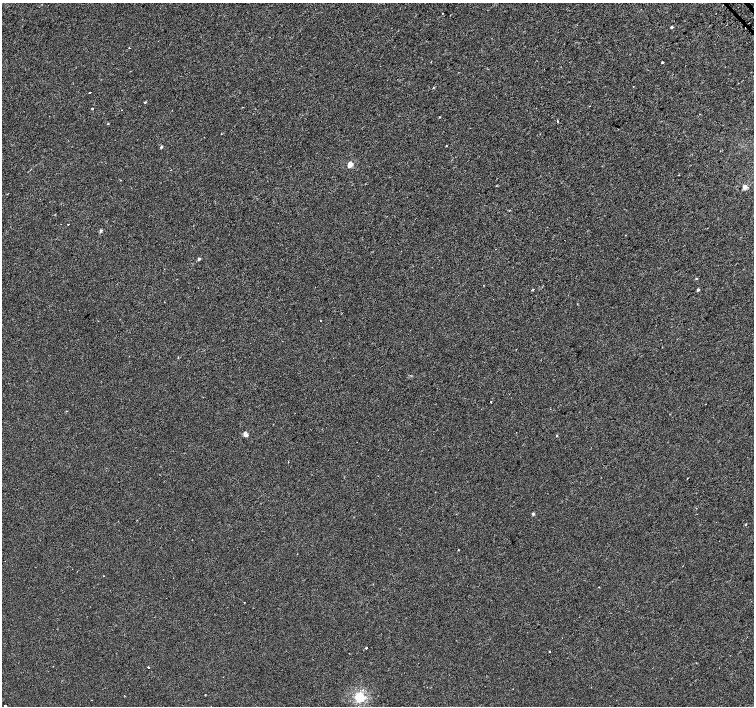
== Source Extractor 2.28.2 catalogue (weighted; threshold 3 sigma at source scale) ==
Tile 10 of 4 x 4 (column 2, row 3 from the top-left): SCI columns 1533-3036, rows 1639-3045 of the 6063 x 6024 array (HDU 1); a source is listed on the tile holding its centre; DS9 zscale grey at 2 x 2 block average (1 PNG px = mean of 2 x 2 image px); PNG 756 x 708 px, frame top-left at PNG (2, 3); no overlay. Shown black and unused: <1% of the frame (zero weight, under 2 of 3 exposures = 2% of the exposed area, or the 3 px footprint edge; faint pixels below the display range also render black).
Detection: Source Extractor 2.28.2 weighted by HDU 2 'WHT'; one run over the whole footprint, this tile lists its part. Background -9.48e-05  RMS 0.003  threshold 0.0133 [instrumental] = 3 sigma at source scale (4.5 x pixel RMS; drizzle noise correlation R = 1.50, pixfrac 1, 0.0396/0.0396 arcsec/px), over >= 5 px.
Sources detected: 39; all 39 listed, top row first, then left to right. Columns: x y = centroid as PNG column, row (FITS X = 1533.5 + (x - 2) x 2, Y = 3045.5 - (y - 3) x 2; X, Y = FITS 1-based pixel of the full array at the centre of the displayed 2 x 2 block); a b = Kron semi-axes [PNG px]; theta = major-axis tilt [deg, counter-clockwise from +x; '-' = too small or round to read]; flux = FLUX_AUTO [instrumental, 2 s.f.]
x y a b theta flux
442 13 2 2 - 0.35
672 27 2 2 - 1.7
129 48 2 2 - 0.44
662 62 2 2 - 1.5
633 86 2 2 - 1.3
433 88 3 2 - 0.5
90 92 2 2 - 0.72
145 102 2 2 - 1.2
92 108 2 2 - 0.83
122 110 2 2 - 0.43
557 121 3 2 - 0.84
108 124 2 2 - 0.57
446 146 2 2 - 0.38
161 147 2 2 - 2
350 165 3 2 - 15
745 187 2 2 - 9
68 224 2 2 - 0.65
101 231 4 3 - 0.94
199 259 2 2 - 1.8
696 279 3 2 - 0.47
533 289 2 2 - 0.46
698 290 2 2 - 1.6
320 321 2 2 - 0.38
178 358 2 2 - 0.34
490 402 2 2 - 0.57
245 434 2 2 - 7.3
557 435 2 2 - 0.94
533 514 2 2 - 2
746 524 3 2 - 0.43
458 550 2 2 - 0.37
103 576 2 2 - 0.26
598 587 2 2 - 0.33
244 603 2 2 - 0.48
366 648 2 2 - 0.99
550 651 2 2 - 0.34
148 667 2 2 - 1.3
205 695 2 2 - 0.43
360 697 3 3 - 83
5 706 2 2 - 1.8
Isophote crosses this tile's border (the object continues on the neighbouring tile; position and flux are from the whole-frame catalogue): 1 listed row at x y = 5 706
Diffuse or blended objects may show on this block-average render without a row.